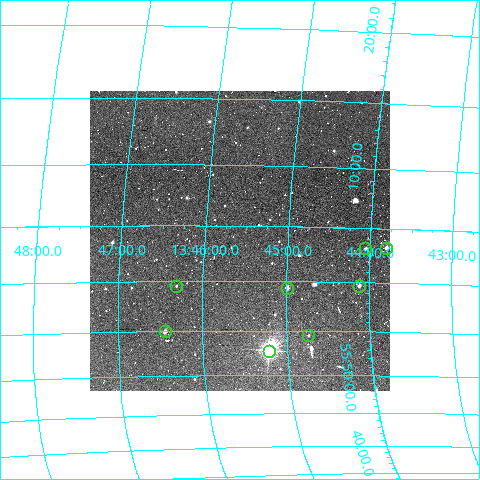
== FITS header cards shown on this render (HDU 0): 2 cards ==
NAXIS1  =                  300
NAXIS2  =                  300

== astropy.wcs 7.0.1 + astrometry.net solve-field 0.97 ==
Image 300 x 300 px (HDU 0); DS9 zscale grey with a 90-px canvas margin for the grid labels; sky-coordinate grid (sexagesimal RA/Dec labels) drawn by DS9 from the SOLVED WCS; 8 Tycho-2 reference stars matched to detected sources circled (green)
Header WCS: RA---TAN/DEC--TAN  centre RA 13:45:34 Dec +56:04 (206.39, +56.07 deg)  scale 6 arcsec/px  FOV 30.0' x 30.0'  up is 0 deg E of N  parity normal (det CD < 0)
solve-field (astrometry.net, Tycho-2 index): VERIFIED the header's WCS against the Tycho-2 star catalogue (verified at 2 index scales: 7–8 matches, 0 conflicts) and refined it, rather than solving blind
Solved WCS: RA---TAN-SIP/DEC--TAN-SIP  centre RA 13:45:34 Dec +56:04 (206.39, +56.06 deg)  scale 6.04 x 5.43 arcsec/px (non-square pixels)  FOV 30.2' x 27.2'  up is +3 deg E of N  parity normal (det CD < 0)
The solver's refit moves the header's centre by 16 arcsec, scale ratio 1.006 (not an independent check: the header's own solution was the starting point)
Tycho-2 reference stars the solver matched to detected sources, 8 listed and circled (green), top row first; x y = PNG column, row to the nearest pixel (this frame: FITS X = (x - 90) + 1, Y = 300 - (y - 91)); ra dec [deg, ICRS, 3 dp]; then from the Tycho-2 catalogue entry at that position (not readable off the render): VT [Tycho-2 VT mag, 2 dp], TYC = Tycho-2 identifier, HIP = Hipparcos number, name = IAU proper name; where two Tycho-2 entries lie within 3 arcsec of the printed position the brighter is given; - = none
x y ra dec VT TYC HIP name
365 248 206.013 +56.053 11.27 3854-57-1 - -
386 248 205.952 +56.054 11.52 3854-59-1 - -
176 286 206.578 +55.991 12.50 3854-74-1 - -
359 286 206.032 +55.992 11.23 3854-81-1 - -
287 288 206.248 +55.988 11.15 3854-78-1 - -
165 331 206.612 +55.915 11.10 3854-126-1 - -
308 335 206.185 +55.908 12.38 3854-131-1 - -
269 351 206.305 +55.879 6.52 3854-1440-1 67103 -